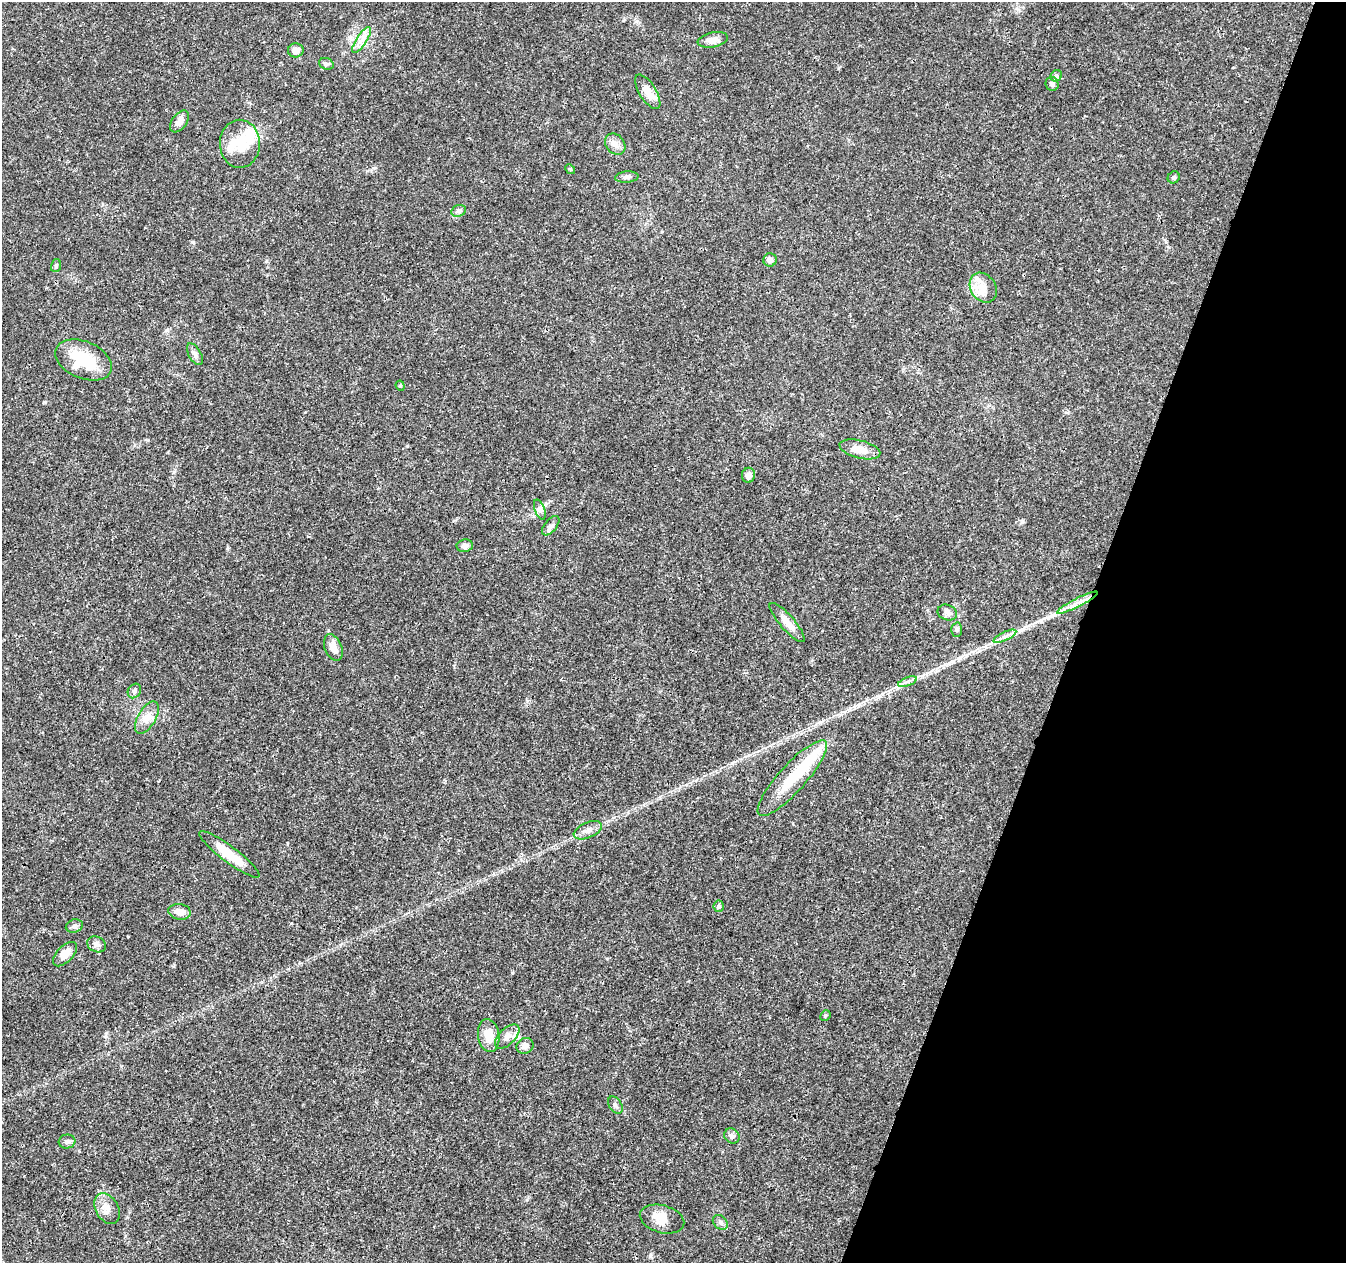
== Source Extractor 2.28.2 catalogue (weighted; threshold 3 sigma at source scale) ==
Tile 8 of 4 x 4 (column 4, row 2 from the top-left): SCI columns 4044-5387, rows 2804-4064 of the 5392 x 5545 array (HDU 1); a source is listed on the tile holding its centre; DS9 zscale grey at full resolution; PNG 1348 x 1265 px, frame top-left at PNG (2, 2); each listed source drawn as its Kron ellipse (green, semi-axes under 4 px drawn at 4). Shown black and unused: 20% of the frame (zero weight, under 3 of 4 exposures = <1% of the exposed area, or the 3 px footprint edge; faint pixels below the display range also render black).
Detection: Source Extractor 2.28.2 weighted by HDU 2 'WHT'; one run over the whole footprint, this tile lists its part. Background 0.0266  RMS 0.0019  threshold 0.00874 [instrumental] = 3 sigma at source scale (4.5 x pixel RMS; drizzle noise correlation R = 1.50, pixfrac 1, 0.0396/0.0396 arcsec/px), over >= 5 px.
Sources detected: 57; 4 inside a brighter object's white glare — neither listed nor drawn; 1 inside a brighter listed object's ellipse — not listed separately; the other 52 listed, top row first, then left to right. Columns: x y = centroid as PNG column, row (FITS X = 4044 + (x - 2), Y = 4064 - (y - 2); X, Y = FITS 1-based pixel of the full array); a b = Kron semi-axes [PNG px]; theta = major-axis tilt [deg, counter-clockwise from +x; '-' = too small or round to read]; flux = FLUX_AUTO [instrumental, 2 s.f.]
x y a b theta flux
362 40 15 5 57 1.3
713 40 15 7 12 1.4
296 50 8 7 - 1.3
326 64 7 5 -20 0.44
1056 76 6 5 - 0.47
1052 84 7 6 - 0.58
648 92 19 8 -58 2.3
179 121 12 7 54 1.3
240 144 24 20 -90 5.1
615 144 11 9 -49 1.2
570 169 5 4 - 0.24
627 177 12 5 4 0.61
1174 177 6 5 - 0.4
459 211 7 5 21 0.48
770 260 6 6 - 0.8
56 266 6 5 - 0.3
983 288 16 12 -56 2.4
195 354 12 6 -60 0.69
83 360 30 18 -23 8.2
400 386 5 4 - 0.28
860 449 21 9 -13 2.3
748 475 7 6 - 1.1
540 509 10 5 -69 0.6
551 526 11 6 51 0.67
465 546 8 6 9 0.72
1077 603 23 4 27 1.8
947 612 10 7 -21 0.87
787 622 25 7 -49 2
957 630 7 5 -89 0.37
1005 636 12 4 26 0.86
333 648 14 8 -68 1.6
908 682 10 3 21 0.51
134 691 8 6 55 0.52
147 718 18 9 59 1.9
792 778 49 13 48 7.4
588 830 15 7 23 1.2
229 854 37 8 -37 4.5
719 906 5 5 - 0.36
180 912 11 7 -9 1.4
74 926 9 6 16 0.55
97 944 10 7 -26 0.7
65 954 15 8 45 1.8
825 1015 5 5 - 0.31
489 1035 16 10 -81 3.1
507 1036 15 8 45 1.4
525 1046 9 7 31 0.94
615 1105 9 6 -56 0.53
732 1136 8 7 - 0.69
67 1142 8 7 - 0.58
107 1208 16 11 -60 1.7
662 1219 22 14 -15 2.6
720 1222 8 6 -45 0.53
Overlapping masked pixels (flux is a lower limit): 1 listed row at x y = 1077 603
Unlisted compact peaks at least as high as the median listed source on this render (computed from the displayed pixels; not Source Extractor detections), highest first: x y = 193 242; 287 843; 291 923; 45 402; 106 1033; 266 261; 1022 521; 174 472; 838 68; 651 1254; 167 330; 24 1176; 527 701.